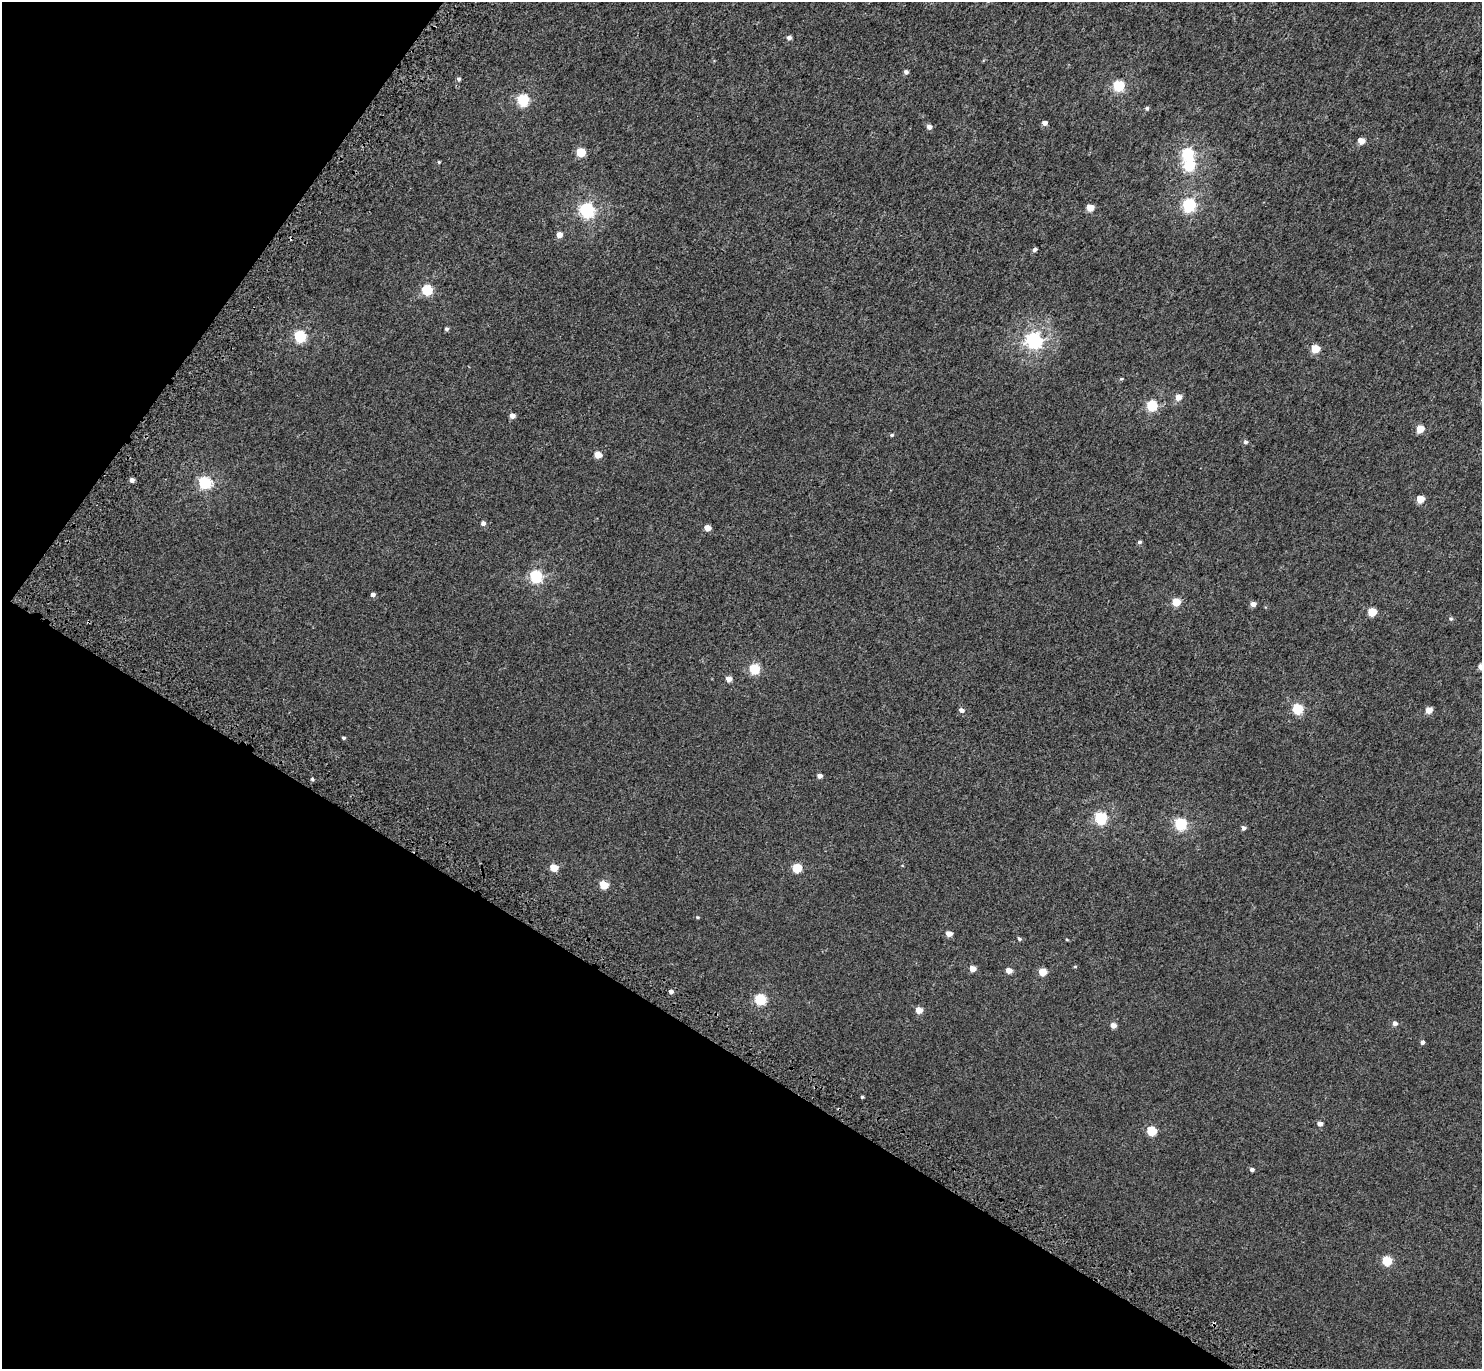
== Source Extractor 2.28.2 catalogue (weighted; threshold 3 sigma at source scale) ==
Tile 9 of 4 x 4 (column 1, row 3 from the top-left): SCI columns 101-1580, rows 1751-3117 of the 6113 x 6171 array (HDU 1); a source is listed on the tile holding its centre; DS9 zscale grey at full resolution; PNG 1484 x 1371 px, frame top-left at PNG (2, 2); no overlay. Shown black and unused: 30% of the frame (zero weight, under 3 of 5 exposures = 6% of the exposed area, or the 3 px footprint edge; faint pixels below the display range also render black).
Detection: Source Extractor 2.28.2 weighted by HDU 2 'WHT'; one run over the whole footprint, this tile lists its part. Background 0.00263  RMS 0.0031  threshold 0.0141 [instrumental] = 3 sigma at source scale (4.5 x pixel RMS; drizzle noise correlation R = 1.50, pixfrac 1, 0.0396/0.0396 arcsec/px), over >= 5 px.
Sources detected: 77; all 77 listed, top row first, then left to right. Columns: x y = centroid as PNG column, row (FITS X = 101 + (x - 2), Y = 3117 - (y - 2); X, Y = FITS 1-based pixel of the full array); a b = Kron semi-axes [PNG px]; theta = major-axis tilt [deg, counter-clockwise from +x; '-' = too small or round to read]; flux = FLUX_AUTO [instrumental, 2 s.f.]
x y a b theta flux
789 38 5 5 - 0.97
906 72 5 5 - 0.91
459 79 5 4 - 0.57
1119 86 6 5 - 24
523 100 6 6 - 25
1147 108 5 4 - 0.53
1045 123 5 4 - 1.6
929 127 6 5 - 1.3
1361 141 5 4 - 3.9
581 152 5 5 - 8.9
1187 154 6 6 - 31
439 162 4 4 - 0.3
1189 165 6 6 - 25
1189 205 6 6 - 42
1090 208 5 5 - 4.7
587 210 7 6 - 59
559 235 5 5 - 2.3
1034 250 4 4 - 0.88
427 290 6 5 - 19
446 329 4 4 - 0.61
300 336 6 6 - 26
1034 341 7 6 - 83
1315 349 5 5 - 7.7
1121 379 5 3 - 0.3
1178 397 5 5 - 2.7
1152 406 6 5 - 22
512 416 5 5 - 1.7
1420 429 5 5 - 6.2
891 435 5 4 - 0.44
1245 442 5 5 - 0.72
598 455 5 5 - 4.2
132 480 5 4 - 1
205 483 7 6 - 32
1420 499 5 5 - 5.8
483 523 5 5 - 1.1
707 528 5 4 - 2.8
1139 542 5 4 - 0.59
536 577 6 6 - 33
373 595 5 4 - 1
1176 602 5 5 - 7.7
1253 604 5 4 - 1.8
1372 612 5 5 - 8.2
1451 619 6 5 - 0.47
1481 666 5 4 - 2.2
754 669 6 5 - 18
729 679 5 5 - 2.1
1298 709 6 5 - 19
961 710 5 4 - 1.4
1429 710 5 4 - 3.7
343 738 4 3 - 0.45
820 776 4 4 - 1.4
312 779 5 4 - 0.42
1101 818 6 6 - 32
1181 824 6 6 - 29
1243 828 5 4 - 0.96
554 868 5 5 - 5.6
797 868 5 5 - 12
604 885 5 5 - 7.9
697 917 5 4 - 0.3
949 934 5 4 - 2.8
1019 939 5 4 - 0.5
1067 940 5 3 - 0.25
1075 967 4 4 - 0.33
972 969 5 4 - 3
1009 971 5 4 - 2.6
1043 972 5 5 - 6.4
671 992 5 5 - 0.83
760 1000 6 6 - 21
919 1010 5 4 - 4
1395 1023 5 5 - 1.1
1113 1025 5 5 - 2.1
1422 1042 4 4 - 0.95
862 1097 4 3 - 0.37
1320 1124 5 4 - 1.5
1152 1131 6 5 - 12
1252 1170 5 4 - 0.75
1387 1261 5 5 - 14
Isophote crosses this tile's border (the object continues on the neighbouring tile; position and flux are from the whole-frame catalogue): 1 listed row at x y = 1481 666